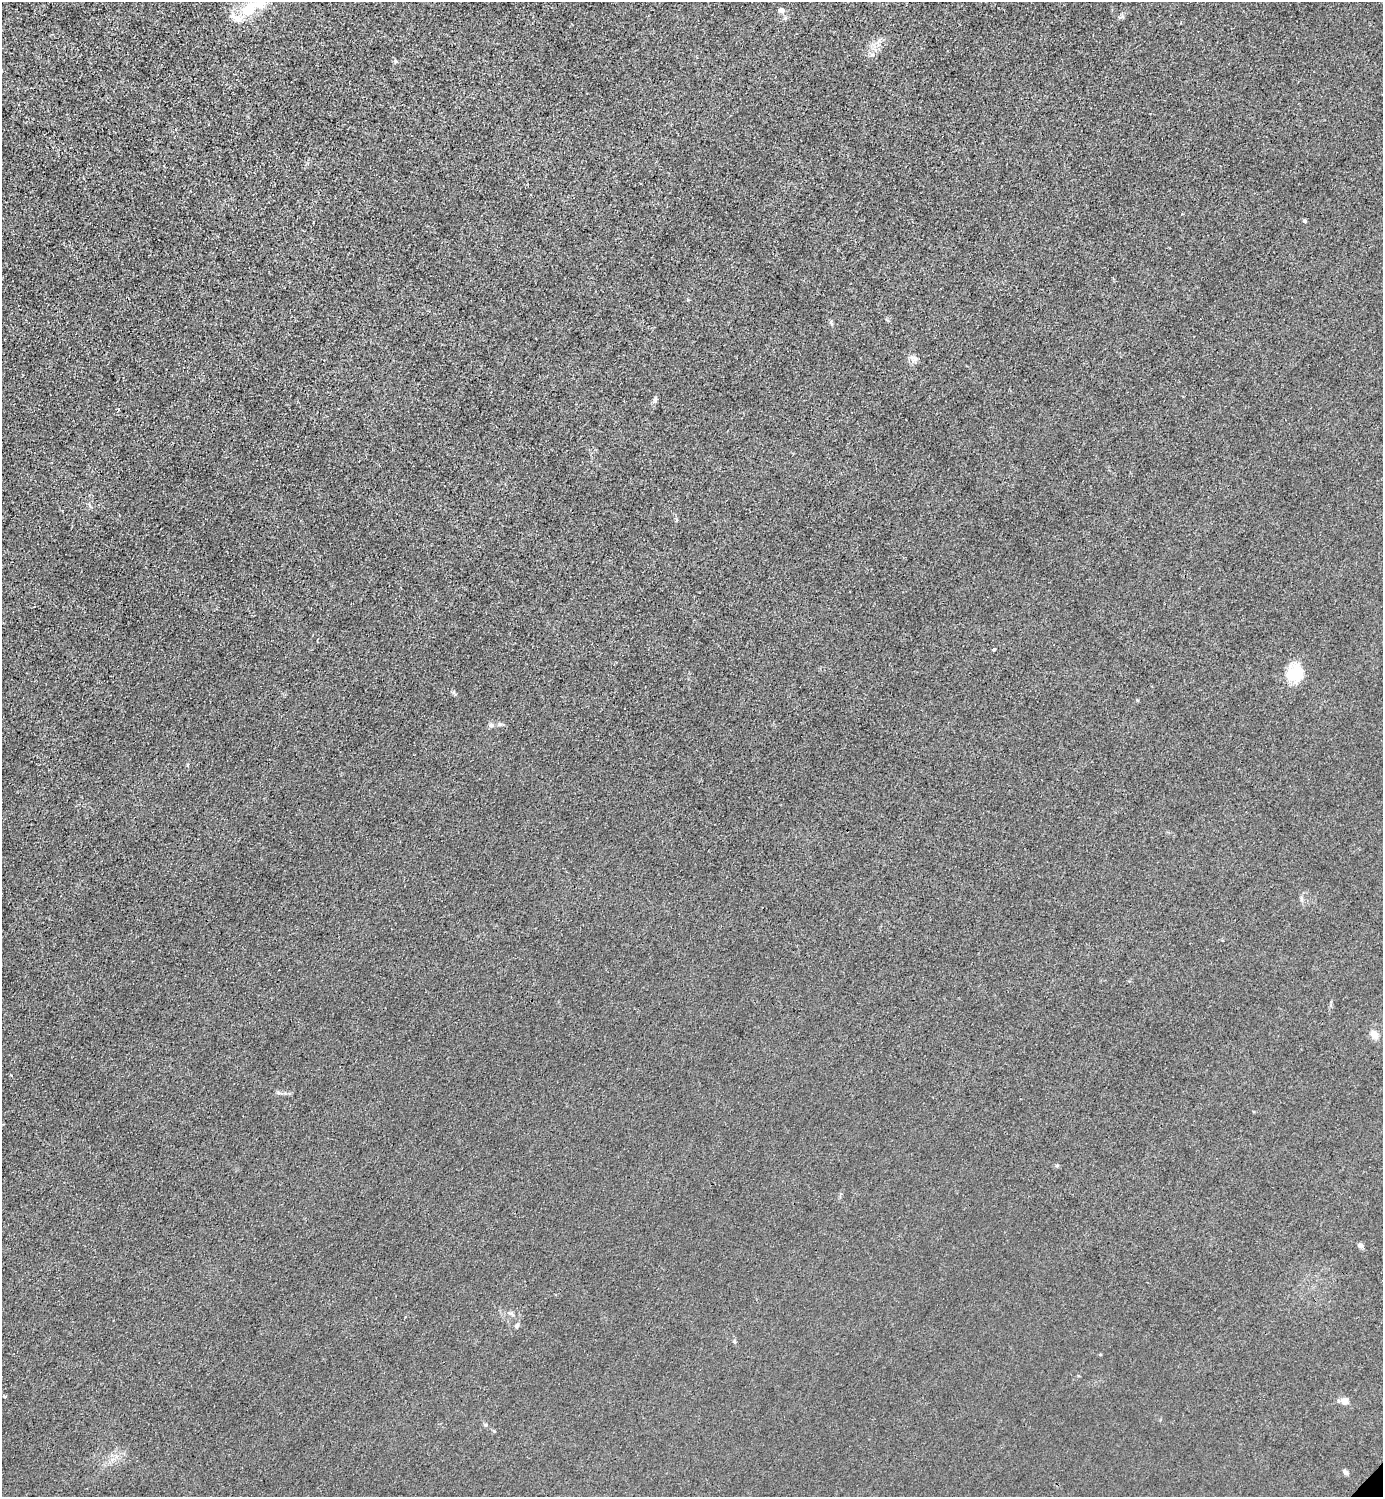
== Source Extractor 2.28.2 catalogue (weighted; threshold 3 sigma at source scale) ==
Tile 11 of 4 x 4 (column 3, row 3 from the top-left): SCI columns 3065-4445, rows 1498-2992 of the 5985 x 5985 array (HDU 1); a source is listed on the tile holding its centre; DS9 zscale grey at full resolution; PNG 1385 x 1499 px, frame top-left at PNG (2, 2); no overlay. Shown black and unused: <1% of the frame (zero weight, under 3 of 4 exposures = <1% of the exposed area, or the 3 px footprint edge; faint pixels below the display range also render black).
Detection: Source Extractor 2.28.2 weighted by HDU 2 'WHT'; one run over the whole footprint, this tile lists its part. Background 0.0221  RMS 0.0062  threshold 0.0279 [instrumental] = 3 sigma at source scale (4.5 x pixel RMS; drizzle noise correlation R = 1.50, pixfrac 1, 0.05/0.05 arcsec/px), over >= 5 px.
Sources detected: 21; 2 inside a brighter listed object's ellipse — not listed separately; the other 19 listed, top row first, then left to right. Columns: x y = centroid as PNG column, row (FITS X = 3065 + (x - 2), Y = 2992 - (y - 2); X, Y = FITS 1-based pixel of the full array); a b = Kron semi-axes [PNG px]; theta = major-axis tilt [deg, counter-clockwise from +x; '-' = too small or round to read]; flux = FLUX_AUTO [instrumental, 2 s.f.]
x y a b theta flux
249 10 16 10 45 17
782 10 8 6 -35 2.5
1305 221 4 3 - 1.4
831 323 8 4 -66 1.1
914 360 8 5 30 2.2
655 400 8 5 81 1.5
994 650 4 3 - 1.4
1295 675 21 18 -18 17
491 725 7 5 -21 1.3
1301 899 8 4 -81 1.3
1375 1034 12 8 -54 5.2
11 1075 4 3 - 0.52
1360 1245 5 4 - 3.6
517 1326 8 5 53 1.2
734 1342 6 4 -68 0.95
4 1396 5 3 - 0.6
1345 1400 7 6 - 4.3
485 1425 5 4 - 0.73
1345 1472 7 5 -44 1.8
Unlisted compact peaks at least as high as the median listed source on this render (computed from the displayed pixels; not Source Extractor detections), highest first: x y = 395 61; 1057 1165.